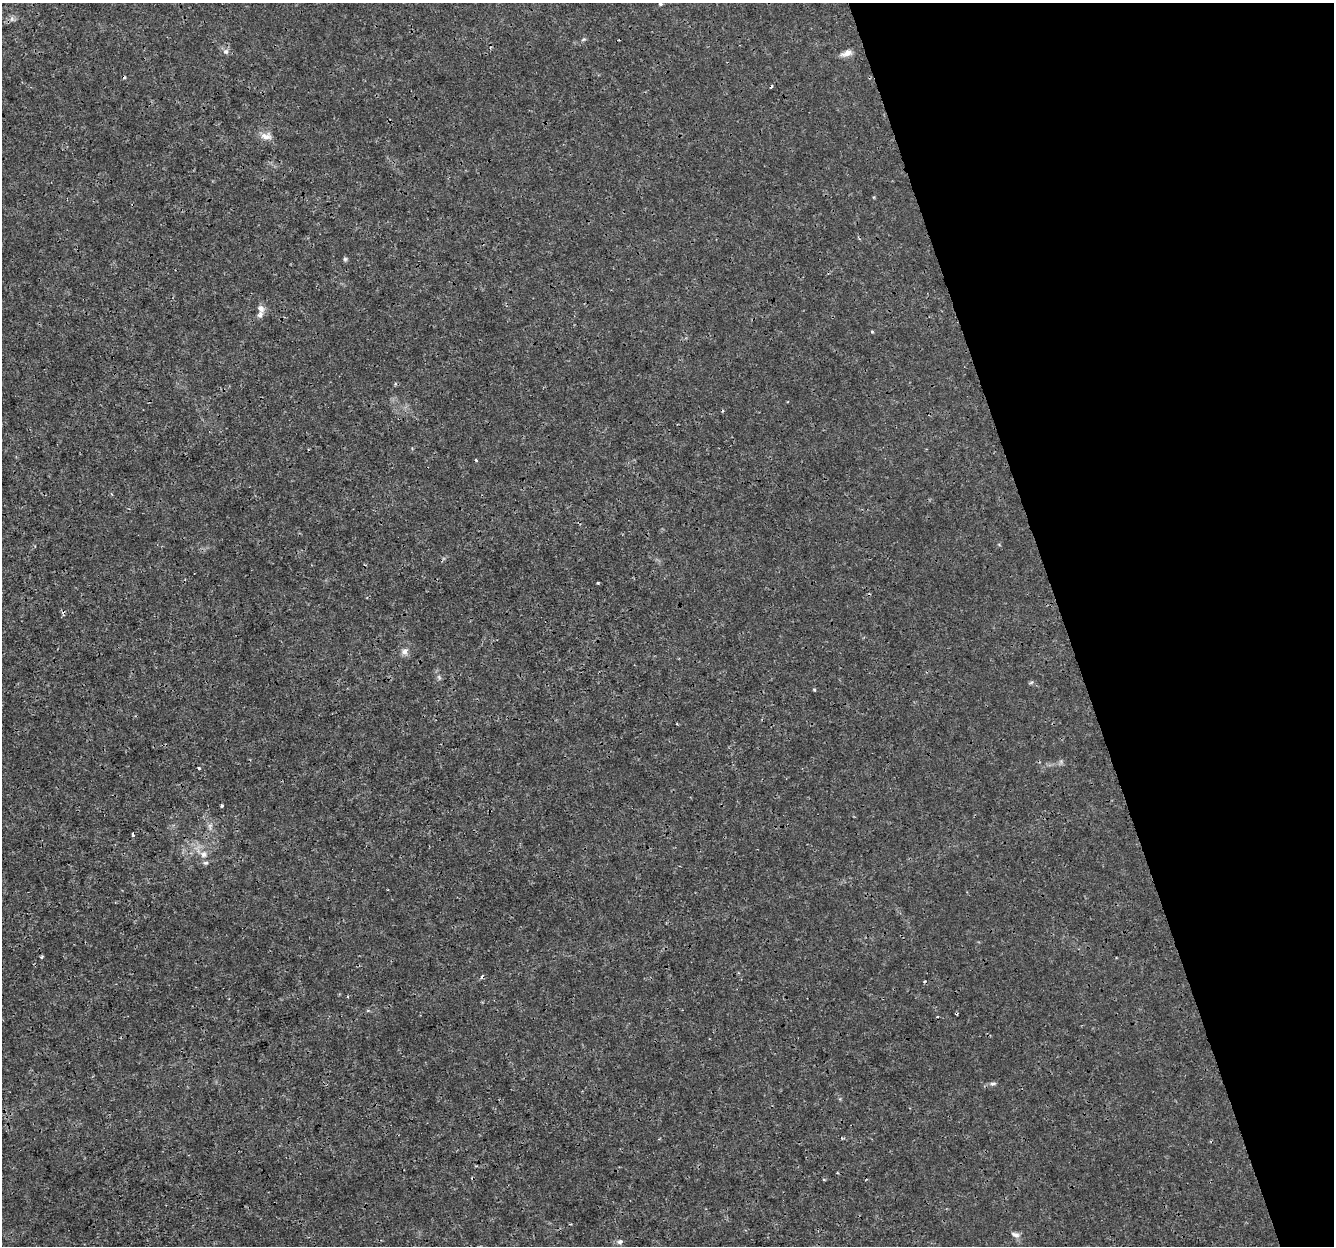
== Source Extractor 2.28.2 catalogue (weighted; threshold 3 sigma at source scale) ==
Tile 12 of 4 x 4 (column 4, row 3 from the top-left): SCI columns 3997-5328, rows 1306-2549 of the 5331 x 5145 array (HDU 1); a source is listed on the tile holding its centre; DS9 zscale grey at full resolution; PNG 1336 x 1248 px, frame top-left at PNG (2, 3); no overlay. Shown black and unused: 20% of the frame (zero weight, under 3 of 4 exposures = <1% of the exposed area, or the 3 px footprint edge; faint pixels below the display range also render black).
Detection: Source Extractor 2.28.2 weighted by HDU 2 'WHT'; one run over the whole footprint, this tile lists its part. Background 0.0019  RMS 8.0e-04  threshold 0.00358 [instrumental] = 3 sigma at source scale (4.5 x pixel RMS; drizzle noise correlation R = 1.50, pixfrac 1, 0.0396/0.0396 arcsec/px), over >= 5 px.
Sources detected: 31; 7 cosmic-ray / hot-pixel residue — not listed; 2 inside a brighter listed object's ellipse — not listed separately; the other 22 listed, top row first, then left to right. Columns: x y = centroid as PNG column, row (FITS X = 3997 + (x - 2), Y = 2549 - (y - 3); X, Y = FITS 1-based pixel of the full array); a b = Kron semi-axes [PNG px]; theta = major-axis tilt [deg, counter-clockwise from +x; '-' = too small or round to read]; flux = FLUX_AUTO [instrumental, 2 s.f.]
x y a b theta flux
660 4 3 3 - 0.13
12 19 7 5 48 0.21
583 39 7 3 19 0.11
226 51 8 8 - 0.28
847 53 14 7 20 0.53
266 136 16 10 -4 0.59
345 259 5 5 - 0.13
261 308 10 8 -56 0.41
872 332 3 3 - 0.096
476 460 3 3 - 0.096
598 583 4 3 - 0.077
405 651 9 8 - 0.38
199 768 3 3 - 0.15
222 806 3 3 - 0.11
210 826 9 5 -90 0.27
133 834 3 3 - 0.24
204 854 9 8 - 0.47
42 957 4 3 - 0.11
348 997 3 3 - 0.12
993 1083 10 4 1 0.18
1015 1234 13 6 -18 0.31
620 1241 8 6 24 0.23